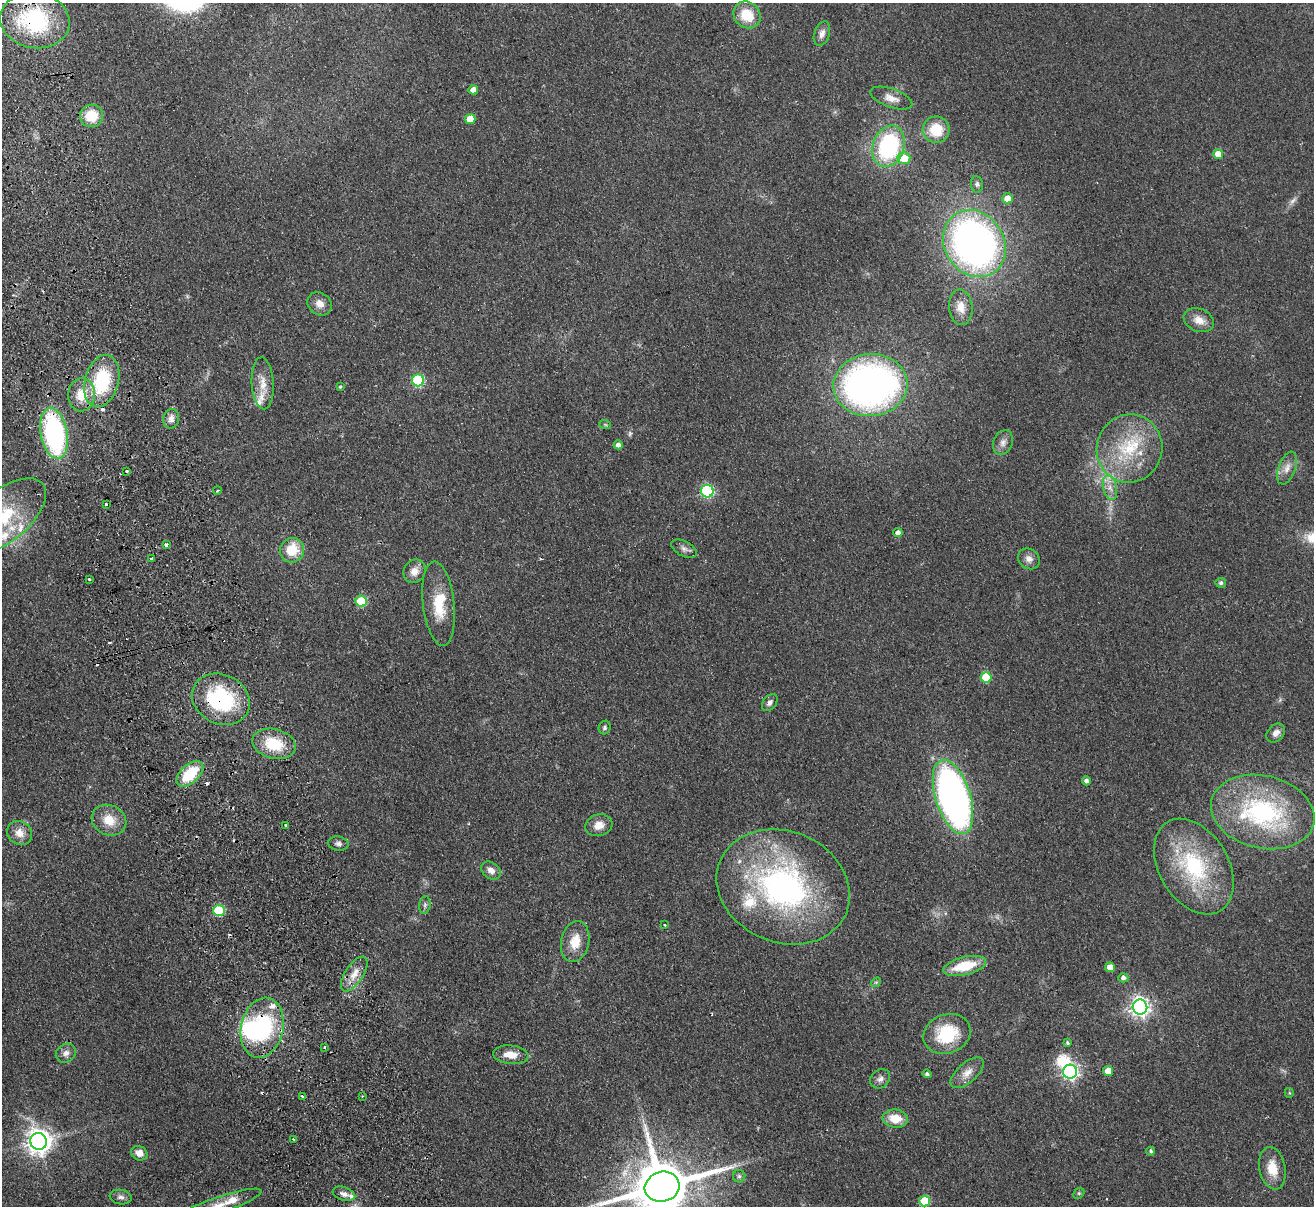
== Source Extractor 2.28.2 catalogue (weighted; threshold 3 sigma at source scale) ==
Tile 11 of 4 x 4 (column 3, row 3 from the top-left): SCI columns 2682-3993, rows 1495-2698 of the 5362 x 5274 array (HDU 1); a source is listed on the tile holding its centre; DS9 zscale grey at full resolution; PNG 1316 x 1208 px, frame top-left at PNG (2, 3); each listed source drawn as its Kron ellipse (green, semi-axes under 4 px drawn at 4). Shown black and unused: <1% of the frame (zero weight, under 2 of 3 exposures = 3% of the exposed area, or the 3 px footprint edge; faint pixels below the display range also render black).
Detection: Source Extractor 2.28.2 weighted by HDU 2 'WHT'; one run over the whole footprint, this tile lists its part. Background 0.101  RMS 0.0086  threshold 0.0385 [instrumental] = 3 sigma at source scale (4.5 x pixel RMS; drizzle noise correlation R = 1.50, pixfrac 1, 0.05/0.05 arcsec/px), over >= 5 px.
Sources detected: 124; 3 too faint to see at this stretch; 3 inside a brighter object's white glare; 7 cosmic-ray / hot-pixel residue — neither listed nor drawn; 9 inside a brighter listed object's ellipse — not listed separately; the other 102 listed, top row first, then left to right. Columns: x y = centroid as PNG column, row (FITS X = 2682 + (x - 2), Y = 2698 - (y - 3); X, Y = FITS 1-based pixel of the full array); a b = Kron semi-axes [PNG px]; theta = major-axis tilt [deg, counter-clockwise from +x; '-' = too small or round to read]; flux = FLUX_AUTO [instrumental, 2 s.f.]
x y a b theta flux
747 15 14 12 -43 24
35 20 35 28 -9 85
822 34 13 7 71 4.8
473 90 5 4 - 5.5
891 98 22 9 -20 8
92 116 11 11 - 22
470 119 5 5 - 11
936 130 13 13 - 26
889 146 21 15 72 100
1218 154 5 5 - 11
904 158 6 6 - 22
977 184 8 6 -81 2
1007 198 5 5 - 9.3
974 243 35 29 -56 400
320 304 13 11 -36 6.8
961 307 18 12 -84 10
1199 320 16 11 -22 9
418 380 6 6 - 66
102 381 26 17 75 59
263 383 26 11 -87 13
870 385 37 31 4 380
340 387 4 4 - 1
81 395 16 13 88 18
171 419 10 8 76 4.7
605 424 6 4 -20 1
54 433 26 13 -79 140
1003 442 13 9 68 4.9
618 445 4 4 - 4.2
1129 448 34 32 70 57
1287 468 17 8 70 6.8
127 471 3 3 - 1.4
1110 488 12 7 -77 6
217 491 4 3 - 0.93
707 491 6 6 - 110
106 504 3 3 - 5.7
3 516 51 25 39 66
898 533 4 4 - 4
166 545 4 3 - 3.6
684 549 14 7 -27 3.9
292 550 12 12 - 21
152 559 3 3 - 1.8
1029 559 11 9 -39 5.2
415 571 12 10 57 7.7
89 579 3 2 - 1.4
1221 583 5 5 - 2.3
361 601 5 5 - 39
439 604 42 15 -83 29
986 677 5 5 - 30
221 699 30 24 -26 84
770 702 9 6 52 3.3
605 728 7 5 69 2
1276 733 11 8 47 5.3
274 744 22 15 -14 31
190 774 16 9 43 35
1086 781 4 4 - 3
953 797 38 17 -73 380
1263 812 52 36 -13 120
109 820 18 15 -25 15
285 825 3 3 - 2.2
599 825 14 10 17 8.6
20 833 13 11 -39 8.7
338 844 10 7 -10 3.1
1194 866 52 34 -59 85
491 870 11 8 -36 5.2
783 887 68 55 -23 230
425 905 9 5 82 2
219 911 6 5 - 48
665 925 2 2 - 0.82
575 942 21 14 78 16
965 966 22 9 14 28
1110 967 5 5 - 7.7
354 974 20 9 57 10
1123 978 5 4 - 3.3
876 982 5 4 - 1
1140 1007 7 7 - 420
262 1028 30 21 77 88
947 1034 24 19 21 43
1068 1043 4 4 - 1.4
325 1047 3 3 - 1.6
66 1053 10 9 - 4.6
511 1055 18 9 -6 11
1108 1071 5 5 - 10
1070 1072 7 7 - 240
967 1073 20 10 41 8.7
927 1074 5 4 - 2.2
880 1079 11 9 41 4.1
1289 1093 5 4 - 0.9
302 1096 3 3 - 1.7
362 1096 3 3 - 1
895 1119 12 9 -7 15
294 1139 4 3 - 0.94
38 1141 8 8 - 790
1151 1151 4 3 - 1.7
139 1153 8 7 - 6.6
1272 1168 21 13 -78 16
739 1176 6 6 - 1.9
662 1187 17 15 15 6400
1079 1193 6 4 44 1.2
344 1194 12 6 -19 4.4
121 1197 11 7 -8 3.1
925 1201 5 5 - 35
219 1205 45 8 19 16
Overlapping masked pixels (flux is a lower limit): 5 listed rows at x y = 35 20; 102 381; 54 433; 221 699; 262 1028
Isophote crosses this tile's border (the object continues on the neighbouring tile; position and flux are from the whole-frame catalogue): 3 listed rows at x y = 3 516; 662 1187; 219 1205